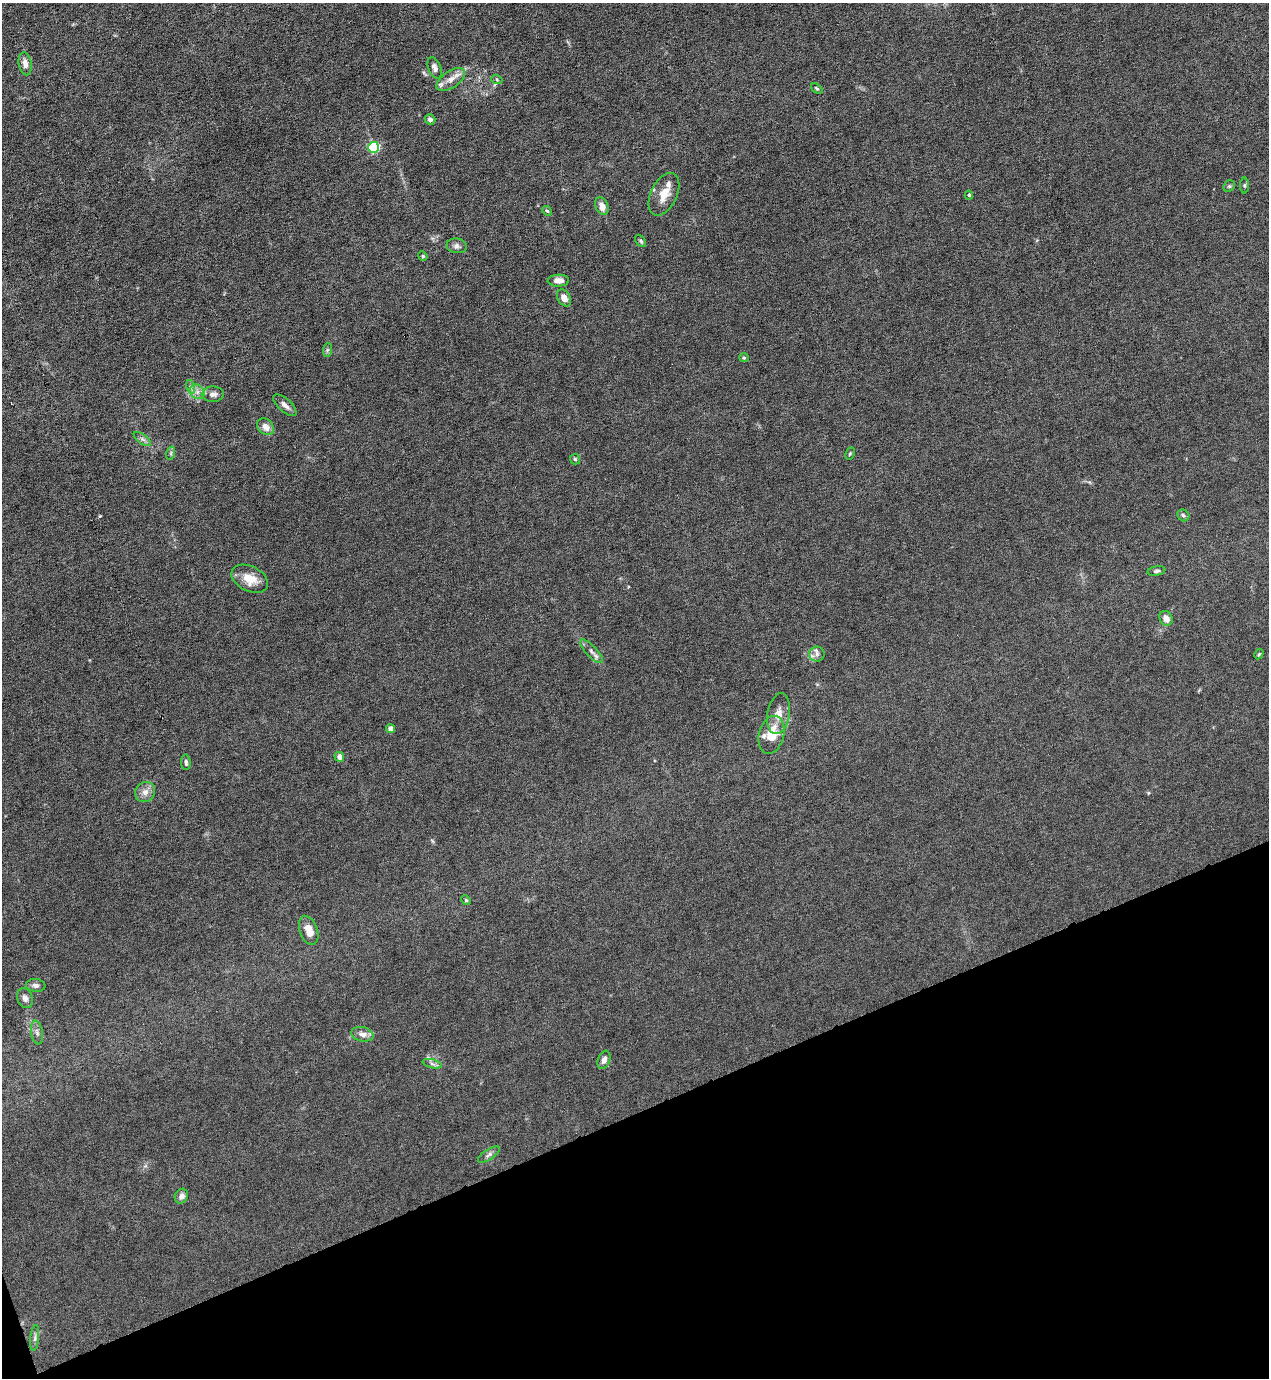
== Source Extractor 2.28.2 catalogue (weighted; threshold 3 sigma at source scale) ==
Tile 14 of 4 x 4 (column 2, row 4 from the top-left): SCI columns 1544-2810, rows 1-1376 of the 5490 x 5506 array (HDU 1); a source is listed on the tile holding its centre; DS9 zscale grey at full resolution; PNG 1271 x 1380 px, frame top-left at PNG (2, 3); each listed source drawn as its Kron ellipse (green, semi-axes under 4 px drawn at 4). Shown black and unused: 19% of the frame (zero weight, under 6 of 12 exposures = <1% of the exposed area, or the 3 px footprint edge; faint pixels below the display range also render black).
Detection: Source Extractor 2.28.2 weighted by HDU 2 'WHT'; one run over the whole footprint, this tile lists its part. Background 0.017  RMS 0.0031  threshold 0.0129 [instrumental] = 3 sigma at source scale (4.09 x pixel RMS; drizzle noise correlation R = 1.36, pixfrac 0.8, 0.05/0.05 arcsec/px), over >= 5 px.
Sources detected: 56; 3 inside a brighter listed object's ellipse — not listed separately; the other 53 listed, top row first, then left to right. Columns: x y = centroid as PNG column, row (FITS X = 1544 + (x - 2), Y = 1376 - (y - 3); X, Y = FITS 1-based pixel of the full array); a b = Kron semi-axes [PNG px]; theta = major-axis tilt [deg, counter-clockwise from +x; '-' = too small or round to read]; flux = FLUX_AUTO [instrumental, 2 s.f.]
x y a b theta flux
25 64 11 6 -80 2
435 68 11 6 -68 1.3
451 79 16 8 35 2.4
497 80 5 3 - 0.29
817 88 6 4 -38 0.39
430 119 5 5 - 0.93
373 147 5 5 - 30
1229 186 6 5 - 0.48
1244 186 8 4 90 0.42
664 194 23 13 64 4.7
969 195 4 4 - 0.54
602 206 9 6 -68 2.2
547 211 5 4 - 0.37
641 241 7 4 -53 0.51
457 246 10 7 -10 1.1
423 256 5 4 - 0.37
558 281 11 6 2 2.1
564 298 9 6 -59 2
327 350 7 4 88 0.49
744 358 5 4 - 0.33
191 387 7 4 -72 0.63
197 392 8 6 -45 1.3
213 394 11 7 1 1.4
285 405 14 6 -42 1.5
266 427 9 7 -43 2.4
142 439 10 5 -35 0.87
171 453 7 4 72 0.52
850 453 6 4 62 0.36
575 459 5 5 - 0.44
1183 515 6 5 - 0.62
1156 571 9 4 10 0.68
250 579 19 12 -26 5.1
1166 618 8 6 -62 2.2
591 651 15 5 -47 1.3
817 654 7 7 - 1.2
1259 654 5 4 - 0.38
779 714 20 11 80 3.3
390 729 4 4 - 2.3
771 735 19 12 76 6.7
339 757 5 4 - 1.9
186 762 8 4 -84 0.73
145 792 10 9 - 2
466 900 5 4 - 0.38
309 930 15 8 -70 3.4
36 985 10 6 -6 1
25 998 10 7 -70 1.5
37 1032 12 6 -80 1.1
362 1034 11 7 -13 2
604 1060 9 6 70 1.4
432 1064 10 4 -13 0.81
489 1154 12 5 32 0.95
181 1196 7 6 - 1.3
35 1338 13 4 84 0.81